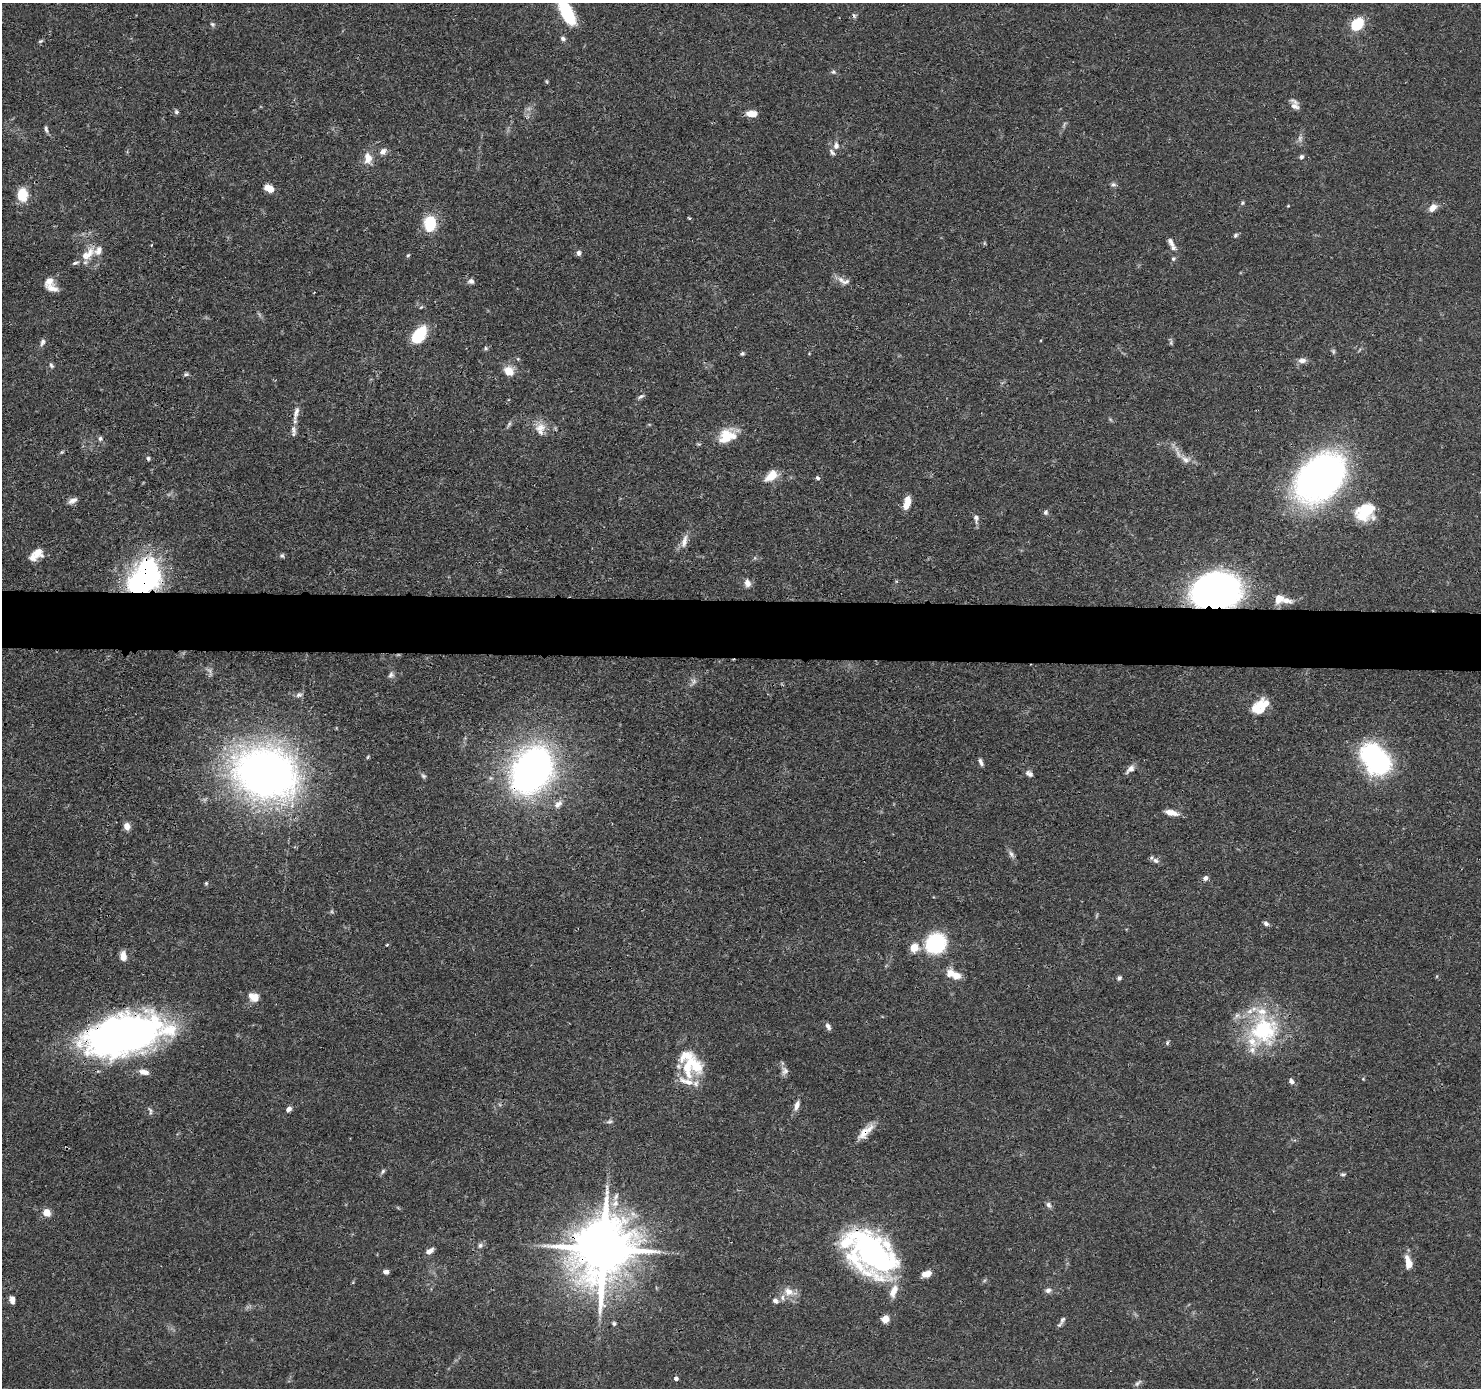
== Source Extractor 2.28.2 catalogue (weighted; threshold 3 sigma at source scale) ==
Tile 5 of 3 x 3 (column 2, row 2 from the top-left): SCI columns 1485-2963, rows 1490-2875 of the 4446 x 4459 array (HDU 1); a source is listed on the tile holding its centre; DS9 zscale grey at full resolution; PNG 1483 x 1390 px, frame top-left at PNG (2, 3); no overlay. Shown black and unused: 4% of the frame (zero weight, under 3 of 4 exposures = <1% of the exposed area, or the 3 px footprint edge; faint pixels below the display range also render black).
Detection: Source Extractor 2.28.2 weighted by HDU 2 'WHT'; one run over the whole footprint, this tile lists its part. Background 0.0688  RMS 0.0033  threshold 0.015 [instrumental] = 3 sigma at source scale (4.5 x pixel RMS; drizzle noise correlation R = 1.50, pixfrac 1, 0.05/0.05 arcsec/px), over >= 5 px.
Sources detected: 159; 4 too faint to see at this stretch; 3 inside a brighter object's white glare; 2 cosmic-ray / hot-pixel residue — not listed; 21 inside a brighter listed object's ellipse — not listed separately; the other 129 listed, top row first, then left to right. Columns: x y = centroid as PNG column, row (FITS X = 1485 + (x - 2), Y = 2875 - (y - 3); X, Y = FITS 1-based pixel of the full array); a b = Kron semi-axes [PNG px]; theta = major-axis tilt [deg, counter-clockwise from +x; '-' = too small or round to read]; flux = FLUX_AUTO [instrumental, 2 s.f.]
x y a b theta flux
566 11 33 10 -63 24
212 24 7 6 - 0.72
1355 24 14 14 - 8.1
563 38 7 5 -21 0.88
40 41 7 4 27 0.48
833 72 6 6 - 0.66
547 81 7 3 -71 0.35
1295 105 13 8 -68 2.1
176 112 7 6 - 0.72
751 113 11 6 -2 3.7
46 129 10 4 -77 0.78
836 146 10 8 89 1.8
383 151 9 7 37 1.8
1301 157 6 5 - 0.8
368 158 17 10 -83 3.8
1113 184 7 6 - 0.85
269 188 9 6 -22 4
22 195 11 8 -88 10
1242 203 5 5 - 0.49
1288 206 4 3 - 0.28
1433 208 10 7 45 2.7
689 218 6 4 -43 0.37
430 223 12 9 86 16
1235 235 7 4 43 0.6
1170 242 12 7 -63 1.5
984 243 6 3 -72 0.38
579 253 7 6 - 1.1
88 254 25 12 43 5.3
408 255 5 4 - 0.41
1173 259 6 5 - 0.7
49 281 14 11 43 2.8
471 281 8 6 -7 1.2
845 282 15 7 4 2
421 307 6 3 44 0.37
419 335 14 8 56 21
42 342 11 6 70 1.1
485 348 6 5 - 0.55
1333 351 7 5 -78 0.59
742 354 6 4 25 0.55
518 359 6 3 -72 0.38
1302 360 11 7 4 1.6
51 365 9 5 -65 0.76
508 371 13 10 -45 4.3
186 374 7 5 10 0.64
641 396 10 4 33 0.8
296 413 21 6 74 2.5
540 428 17 12 22 4
727 436 23 15 27 8.3
100 438 7 6 - 0.83
62 452 6 4 43 0.42
1185 459 15 9 -27 2.8
771 476 18 10 38 4.6
1320 477 52 38 41 140
818 478 6 5 - 0.65
73 500 12 6 27 1.7
907 503 15 6 76 4.1
1365 511 23 18 33 13
1046 512 7 5 -80 0.85
976 518 13 7 -85 1.4
684 541 19 8 77 2.6
37 552 14 11 67 3.4
282 555 6 6 - 0.62
144 580 27 19 47 90
747 583 10 8 -70 2
1216 591 35 26 11 190
1279 599 9 7 46 4.4
391 675 9 7 64 1.1
694 681 9 7 -67 1.2
299 695 9 6 18 1
1256 707 21 9 53 5.3
368 757 5 4 - 0.39
1376 759 28 18 -49 70
981 762 9 5 -69 1.1
1130 769 14 7 43 1.8
532 770 40 29 58 150
265 773 60 46 -17 210
1029 774 10 6 -33 1.2
423 776 8 5 -39 0.69
558 804 14 8 46 2.1
1171 813 15 6 -13 2.8
127 826 9 7 -72 2.2
1011 854 11 6 -61 1.3
1155 860 9 7 -42 1.3
1205 878 6 6 - 1.1
206 883 6 4 69 0.46
1266 923 7 5 -25 1.1
936 944 18 17 - 30
387 945 4 3 - 0.35
914 948 5 5 - 12
123 956 10 7 -85 3.1
956 976 10 7 -21 3.9
1119 978 5 5 - 0.85
255 998 11 9 55 3
828 1026 9 5 -58 1.1
1264 1030 41 38 62 35
123 1035 80 36 13 160
1167 1043 7 5 75 0.57
688 1065 36 16 67 12
784 1071 12 10 84 1.7
144 1072 14 7 -11 2.2
1363 1079 4 4 - 0.29
1291 1081 7 6 - 1.1
797 1106 14 6 72 2.1
289 1109 8 5 41 1.3
150 1111 12 4 -77 0.79
609 1122 10 4 5 0.72
865 1132 24 9 42 4.3
383 1171 8 5 47 0.74
1343 1174 7 5 0 0.59
615 1203 11 9 58 2.7
1048 1205 8 6 -65 1.1
47 1213 7 7 - 3.6
480 1245 7 6 - 0.94
603 1249 19 15 76 2700
430 1251 11 6 29 1.6
870 1251 46 33 -53 76
1408 1262 16 7 -76 4
386 1272 5 5 - 1.4
926 1274 10 6 20 3
1048 1290 7 6 - 1.2
893 1291 17 8 67 4.4
789 1292 18 10 -19 3.8
12 1300 9 6 -79 1.8
775 1301 9 6 -35 1.3
885 1319 5 5 - 8.2
1062 1319 11 6 59 1
614 1323 6 5 - 0.63
676 1378 5 4 - 0.94
1137 1383 11 5 46 0.87
Overlapping masked pixels (flux is a lower limit): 7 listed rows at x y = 144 580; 1216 591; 532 770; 123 1035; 865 1132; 603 1249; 870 1251
Isophote crosses this tile's border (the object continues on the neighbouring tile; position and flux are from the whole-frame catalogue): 1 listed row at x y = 566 11